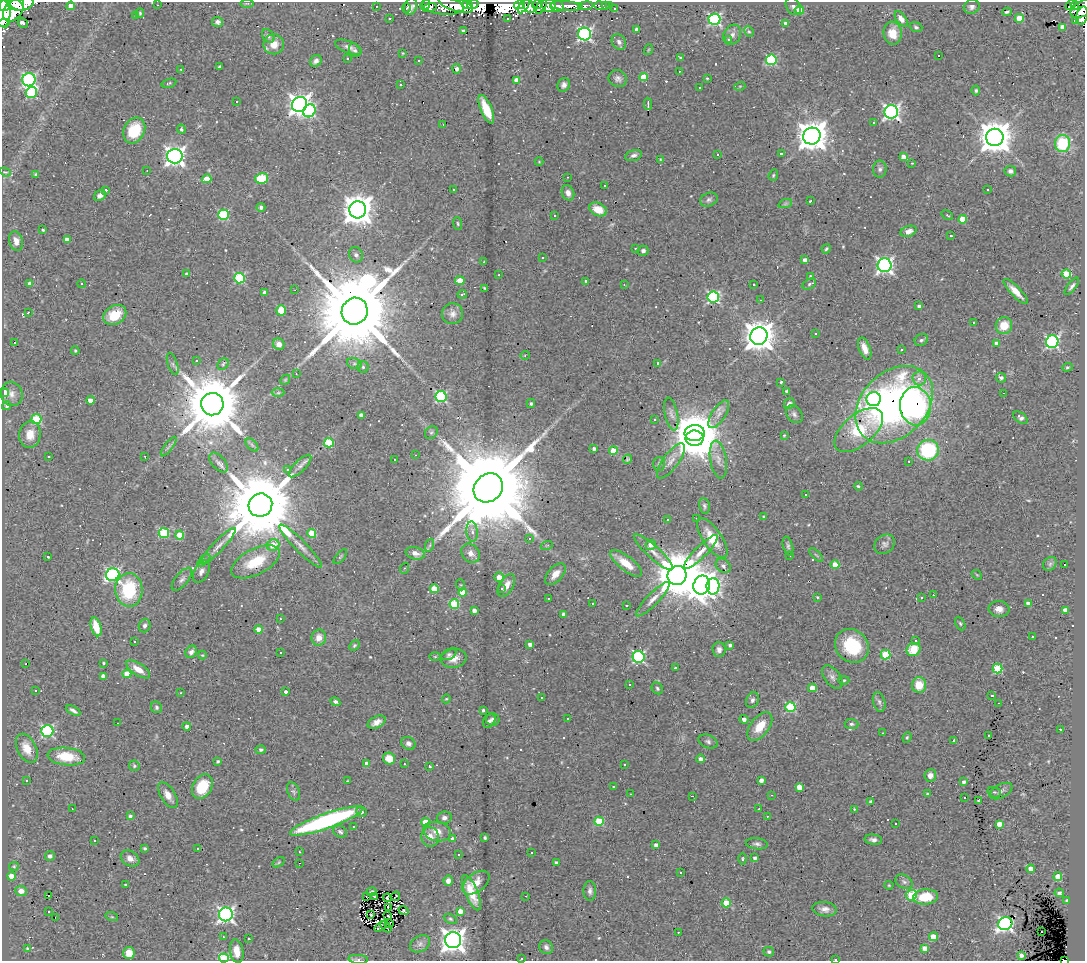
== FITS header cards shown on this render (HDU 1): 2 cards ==
NAXIS1  =                 1083
NAXIS2  =                  959

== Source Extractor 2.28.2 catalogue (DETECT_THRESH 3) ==
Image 1083 x 959 px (HDU 1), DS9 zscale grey, 1 PNG px = 1 image px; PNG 1087 x 963 px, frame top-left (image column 1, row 959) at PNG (2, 2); each listed source drawn as its Kron ellipse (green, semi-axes under 4 px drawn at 4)
Background 0.941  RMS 0.074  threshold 0.223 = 3 sigma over >= 5 px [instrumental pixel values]
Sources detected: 574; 2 with non-positive FLUX_AUTO (blend fragments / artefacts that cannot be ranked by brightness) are neither listed nor drawn; of the other 572, the 500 brightest by FLUX_AUTO listed and drawn (72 fainter detections omitted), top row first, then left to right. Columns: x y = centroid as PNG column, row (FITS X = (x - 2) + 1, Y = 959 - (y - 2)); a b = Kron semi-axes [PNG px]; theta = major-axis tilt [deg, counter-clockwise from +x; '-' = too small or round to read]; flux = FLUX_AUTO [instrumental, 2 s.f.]
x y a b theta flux
22 3 12 7 10 1200
247 3 7 4 0 7.2
4 4 7 6 - 790
15 4 10 4 -36 790
467 4 5 3 - 240
537 4 5 4 - 250
157 5 3 2 - 5.1
425 5 5 3 - 32
456 5 18 6 -16 540
473 5 6 4 21 190
519 5 5 4 - 360
524 5 9 4 59 460
549 5 7 6 - 180
609 5 3 3 - 39
1071 5 6 4 45 30
1075 5 4 3 - 47
71 6 4 4 - 47
376 6 3 2 - 7.2
443 6 21 9 -5 110
529 6 8 5 -58 520
541 6 9 3 63 110
557 6 7 5 -8 130
566 6 17 4 -5 100
586 6 7 4 4 26
599 6 4 2 - 5.6
605 6 3 2 - 6.3
793 6 9 7 -57 17
410 7 9 6 72 31
430 7 7 4 15 150
972 7 8 7 - 16
406 8 5 3 - 6.6
615 8 3 2 - 4.9
1082 9 12 7 27 290
13 10 13 9 56 1200
799 10 4 4 - 99
1007 12 4 2 - 8.2
140 13 5 4 - 7.6
3 14 13 7 89 1800
136 15 3 3 - 65
1082 16 9 5 77 110
389 18 3 3 - 8.4
508 18 3 3 - 19
1019 18 4 4 - 120
714 19 6 6 - 740
901 19 9 5 -53 30
1075 20 3 3 - 36
217 22 5 5 - 16
4 23 6 3 5 210
23 23 5 3 - 42
786 23 4 3 - 19
916 27 6 4 -20 10
1063 27 4 4 - 41
637 29 4 3 - 20
463 31 4 3 - 11
749 31 5 4 - 6.8
893 33 11 9 -84 79
585 34 6 6 - 1100
732 35 10 8 60 25
268 36 8 5 -54 15
729 39 3 3 - 26
619 42 8 6 -57 18
274 44 10 10 - 58
348 47 14 6 -22 23
355 50 7 5 -61 12
648 50 5 3 - 4.3
403 53 3 2 - 5
939 56 3 3 - 99
347 58 2 2 - 4.5
680 58 3 2 - 7.2
771 60 5 5 - 460
316 61 6 5 - 21
419 61 3 2 - 8.6
220 67 4 3 - 7.2
181 69 3 2 - 11
457 69 5 4 - 15
679 71 3 2 - 5.3
644 77 4 4 - 120
707 78 3 2 - 4.3
618 79 9 8 - 21
29 80 6 6 - 880
517 80 4 4 - 42
169 83 7 4 15 7.2
401 85 3 3 - 54
564 85 7 6 - 19
740 86 5 3 - 4.9
699 88 3 3 - 16
976 90 5 4 - 8.8
31 93 6 5 - 390
236 101 3 3 - 43
300 104 8 7 - 3500
648 104 6 2 -87 11
486 109 15 5 -67 130
309 111 7 6 - 580
891 112 7 6 - 1500
874 122 3 2 - 4.9
443 125 3 2 - 17
181 129 4 4 - 11
134 130 13 10 62 190
812 136 9 8 - 8200
995 137 8 8 - 11000
1063 143 8 7 - 250
718 154 3 3 - 8.9
781 154 3 3 - 11
634 155 8 5 16 16
175 156 7 7 - 2600
903 157 4 4 - 54
660 159 3 3 - 4.3
539 162 4 4 - 4.5
912 163 3 3 - 4.3
880 169 8 7 - 16
147 170 3 2 - 4.4
1010 171 6 5 - 18
5 172 6 3 -21 5.5
36 174 4 3 - 6.8
773 175 6 4 70 7.3
567 177 3 2 - 6
262 178 6 5 - 280
207 179 5 4 - 84
605 186 3 3 - 15
454 189 3 3 - 11
106 190 3 3 - 34
988 190 3 2 - 6.9
568 193 8 6 -67 27
100 195 6 5 - 19
709 200 9 6 23 15
810 201 3 2 - 5.5
785 204 7 4 19 9.2
261 207 4 4 - 14
598 209 9 6 -23 74
358 210 8 8 - 8300
224 215 5 5 - 410
554 215 3 2 - 4.5
947 215 6 3 -35 5.2
963 219 4 4 - 130
458 224 6 4 -83 7.2
43 230 3 3 - 7.6
908 231 8 5 20 31
951 236 3 2 - 4.6
67 239 4 4 - 32
16 241 10 7 -74 32
635 248 3 2 - 4.3
826 249 5 4 - 7.5
643 251 5 5 - 16
356 255 8 6 -60 16
542 258 3 3 - 260
805 260 4 3 - 24
484 262 3 3 - 4.5
884 265 7 7 - 1600
187 274 3 3 - 14
1066 274 5 4 - 200
499 275 3 2 - 5.3
810 276 4 3 - 4.6
239 278 5 5 - 400
460 281 4 4 - 77
586 281 3 3 - 8.7
30 284 4 4 - 27
82 284 4 3 - 5
754 284 3 2 - 4.4
809 284 7 5 28 10
624 285 3 2 - 6.4
1072 286 10 4 51 16
485 288 3 2 - 6.5
295 290 2 2 - 4.9
1016 291 16 5 -46 48
265 293 4 4 - 34
462 294 5 2 - 5.7
713 297 6 5 - 720
761 300 3 2 - 16
919 306 3 3 - 13
281 310 5 5 - 130
355 311 13 12 - 120000
28 312 3 2 - 5.4
452 314 10 10 - 31
115 315 12 9 31 130
974 323 3 3 - 62
1004 326 8 8 - 91
815 333 3 2 - 4.3
759 336 9 8 - 8500
921 340 7 5 30 12
14 342 3 3 - 69
1052 342 6 6 - 890
996 343 4 4 - 22
279 344 6 5 - 30
865 349 11 5 -68 46
901 350 3 3 - 15
75 351 4 3 - 5.4
525 355 4 4 - 6.7
196 361 3 3 - 42
354 363 7 5 -16 12
658 363 4 3 - 12
173 364 11 5 -71 13
223 364 6 5 - 9
363 367 6 5 - 11
1067 367 5 4 - 6.5
296 374 3 2 - 5.8
919 378 7 6 - 34
1001 378 5 4 - 11
285 380 5 4 - 6.4
781 382 3 3 - 7.6
786 391 3 3 - 11
5 393 4 4 - 52
278 393 6 4 2 8.1
1003 393 2 2 - 10
12 394 12 10 -68 36
441 397 5 5 - 510
874 399 7 7 - 860
90 400 4 4 - 52
531 403 4 3 - 8.3
212 404 11 11 - 52000
789 404 6 5 - 16
894 405 44 32 44 2100
7 406 4 4 - 9.5
915 406 19 15 -84 850
671 414 17 6 -78 26
719 414 16 6 57 37
794 414 10 7 -52 18
361 415 4 4 - 34
1020 418 8 5 -37 17
36 419 5 5 - 300
655 420 3 3 - 5.9
859 430 29 15 40 300
431 432 7 5 43 9.9
695 433 10 8 3 12000
30 434 13 10 83 63
784 435 4 3 - 5.4
695 438 9 7 -7 15000
329 443 5 4 - 200
252 445 8 4 -46 10
169 447 12 3 54 12
594 449 3 3 - 18
928 450 11 10 - 440
613 451 4 4 - 140
415 455 2 2 - 4.3
49 456 3 3 - 9.5
145 456 3 2 - 4.7
628 459 5 3 - 6.3
718 459 19 8 -80 41
394 460 3 3 - 41
671 461 21 7 54 41
909 461 3 2 - 5.7
218 463 12 6 -49 20
659 464 7 6 - 11
300 466 15 5 45 23
288 469 3 3 - 4.9
858 486 4 3 - 7.7
488 488 15 13 42 150000
806 494 3 3 - 45
260 505 12 11 - 81000
704 506 8 5 -81 12
763 516 3 3 - 13
697 518 3 2 - 35
667 520 3 3 - 11
472 532 10 5 -86 22
164 533 5 5 - 290
312 534 4 4 - 130
180 535 4 4 - 120
529 538 3 2 - 10
712 538 23 9 -56 140
885 544 11 9 38 21
273 545 6 5 - 81
430 545 7 4 71 9
547 545 6 3 18 6
651 545 5 4 - 36
218 546 24 5 46 39
301 546 29 6 -45 49
788 546 9 5 -74 12
653 552 26 6 -42 43
701 552 23 6 45 45
415 553 9 6 -13 33
471 553 10 8 -50 30
816 555 9 3 -45 7
789 556 3 2 - 4.3
48 557 3 2 - 7
340 557 9 3 50 8.3
204 560 8 4 45 9.1
255 562 26 13 27 190
626 563 19 7 -38 81
1050 564 7 6 - 13
835 565 4 4 - 93
1064 565 3 3 - 30
723 566 8 6 -40 16
405 568 5 3 - 4.4
201 571 12 7 63 24
555 574 13 7 48 48
113 575 7 6 - 1100
677 575 9 9 - 29000
977 575 5 4 - 5.9
499 577 5 5 - 51
182 579 14 6 50 22
461 585 5 3 - 5.5
702 585 9 8 - 6500
506 586 12 7 59 50
713 586 8 6 89 890
434 589 4 4 - 130
501 589 3 2 - 53
129 590 17 13 -88 310
462 592 4 4 - 86
933 595 3 2 - 5.8
817 597 3 3 - 4.3
549 598 3 3 - 7.5
921 598 3 3 - 34
653 599 23 6 46 39
593 603 3 3 - 75
454 604 5 5 - 240
1028 604 4 4 - 46
627 605 3 2 - 4.7
999 609 10 8 -6 32
1065 610 4 4 - 32
474 611 4 4 - 27
563 614 4 3 - 16
280 619 3 2 - 5.3
960 623 7 4 -62 8.4
145 626 7 5 72 14
96 627 10 5 -74 97
259 629 4 4 - 72
1032 637 3 3 - 14
319 638 8 7 - 45
134 641 3 3 - 34
915 641 4 4 - 9.2
530 644 4 3 - 20
354 645 6 4 49 7.6
730 645 4 3 - 10
852 646 18 15 -43 240
914 649 7 6 - 110
719 650 7 6 - 24
191 652 6 5 - 18
280 652 3 3 - 27
449 654 8 5 29 13
202 655 4 4 - 4.7
885 655 5 5 - 260
435 657 5 3 - 4.7
639 657 6 6 - 680
454 658 13 9 10 49
104 663 3 3 - 5.4
26 664 3 2 - 7.8
675 668 3 3 - 15
138 669 14 6 -33 52
998 669 5 5 - 250
127 674 4 4 - 100
103 676 4 4 - 32
832 677 13 7 -53 24
844 680 6 4 -2 7.4
629 685 3 3 - 15
919 685 7 7 - 91
657 688 6 5 - 9.3
812 688 4 4 - 54
36 691 3 3 - 45
286 692 3 3 - 890
181 693 3 2 - 5.4
991 696 3 3 - 24
542 698 3 2 - 8.7
446 699 4 4 - 4.9
752 700 8 6 65 16
335 702 5 4 - 11
879 702 10 6 -75 16
998 703 2 2 - 5.1
156 707 6 5 - 10
790 707 5 5 - 380
73 710 8 3 -30 14
483 710 3 3 - 12
493 719 7 6 - 16
568 719 3 3 - 44
744 719 4 3 - 24
489 721 7 5 55 14
377 722 9 5 27 31
118 723 3 2 - 5.7
851 724 7 5 -1 10
187 726 4 4 - 20
760 726 16 9 52 96
1060 729 3 2 - 4.5
47 731 6 5 - 670
883 733 3 2 - 18
988 736 3 3 - 32
907 737 5 4 - 6.4
954 740 4 3 - 28
708 741 10 6 -22 16
408 743 7 6 - 19
27 748 15 9 -64 64
261 750 5 4 - 13
66 757 19 8 -6 140
389 759 6 5 - 76
701 759 4 4 - 23
218 761 4 3 - 6.7
367 764 4 4 - 42
404 764 3 2 - 12
624 764 3 2 - 5.4
134 766 5 5 - 8.3
430 766 3 2 - 6.6
930 775 6 6 - 30
761 780 4 4 - 27
27 781 3 3 - 23
347 781 3 3 - 13
964 782 4 3 - 17
202 787 13 9 60 170
613 787 3 3 - 8
799 787 4 4 - 67
1001 791 12 7 27 21
294 792 10 6 -68 14
994 792 7 5 -14 10
630 794 3 2 - 7
928 794 4 3 - 10
168 795 14 7 -58 43
772 795 3 2 - 5.3
692 796 2 2 - 40
964 798 3 3 - 29
979 800 3 3 - 6.6
871 802 3 3 - 15
72 809 3 2 - 5.7
759 809 3 2 - 43
854 809 3 3 - 5.2
361 812 5 5 - 15
130 816 4 4 - 8.9
767 816 3 2 - 6.8
444 818 7 6 - 18
326 821 38 7 19 970
599 821 5 4 - 220
425 822 4 4 - 72
896 824 3 3 - 17
999 824 4 4 - 44
354 826 2 2 - 4.3
340 832 7 5 -27 11
437 832 14 9 -11 49
430 837 10 8 -78 44
485 838 3 3 - 7.5
453 839 4 4 - 33
94 840 3 2 - 11
873 840 9 5 -7 19
757 844 11 5 -6 17
656 845 4 3 - 21
145 848 4 4 - 7.6
198 848 3 3 - 60
299 852 3 2 - 7
531 853 3 3 - 64
458 854 3 2 - 5.6
50 856 5 5 - 15
130 858 10 7 -32 29
755 858 4 3 - 16
743 859 6 3 -90 5.6
279 862 7 4 33 6.6
299 863 3 2 - 7.8
557 863 3 3 - 16
14 866 5 4 - 5.4
1031 869 4 4 - 51
681 872 3 2 - 4.9
12 876 4 4 - 55
1058 877 4 4 - 81
448 881 5 4 - 30
904 882 9 6 -30 16
476 883 15 9 36 55
125 885 3 3 - 5.8
889 885 4 4 - 5.3
21 891 6 5 - 34
590 891 10 6 -89 20
371 892 5 2 - 7.3
472 893 19 6 -67 120
1059 893 4 4 - 18
911 895 5 5 - 260
49 896 3 2 - 20
366 896 2 2 - 4.9
395 896 5 2 - 5.2
526 896 3 2 - 9.2
374 897 3 3 - 5.6
926 897 12 7 4 130
387 898 4 3 - 10
1067 901 4 3 - 13
726 903 4 4 - 160
388 908 4 3 - 4.9
825 909 12 7 -8 29
403 910 5 3 - 6.8
460 911 4 4 - 48
49 912 3 2 - 7.2
226 914 7 7 - 1500
371 915 3 2 - 6.9
388 916 2 2 - 4.4
55 917 3 2 - 28
112 917 6 4 -18 6.6
450 919 7 4 -27 8.9
389 924 4 2 - 5.4
1005 924 7 6 - 1500
380 927 7 2 35 9.3
386 927 7 2 -47 8.8
678 932 2 2 - 17
1041 932 3 3 - 20
223 937 3 2 - 9.6
933 937 4 4 - 82
248 939 3 3 - 7.4
453 940 8 8 - 4600
420 944 11 7 30 25
546 947 7 6 - 18
27 948 4 4 - 9.3
925 948 4 4 - 41
237 951 12 6 -82 68
769 952 5 5 - 10
129 953 6 5 - 56
1021 955 4 4 - 21
224 958 5 4 - 330
521 958 3 3 - 9
358 959 10 4 -3 13
835 959 2 2 - 6.6
1065 960 4 2 - 5.6
At the frame edge (FLAGS 8, measured only in part): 11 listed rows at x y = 22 3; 4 4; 15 4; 1082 9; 3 14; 4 23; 224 958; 521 958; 358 959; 835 959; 1065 960
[72 fainter detections neither listed nor drawn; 2 non-positive-flux detections neither listed nor drawn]